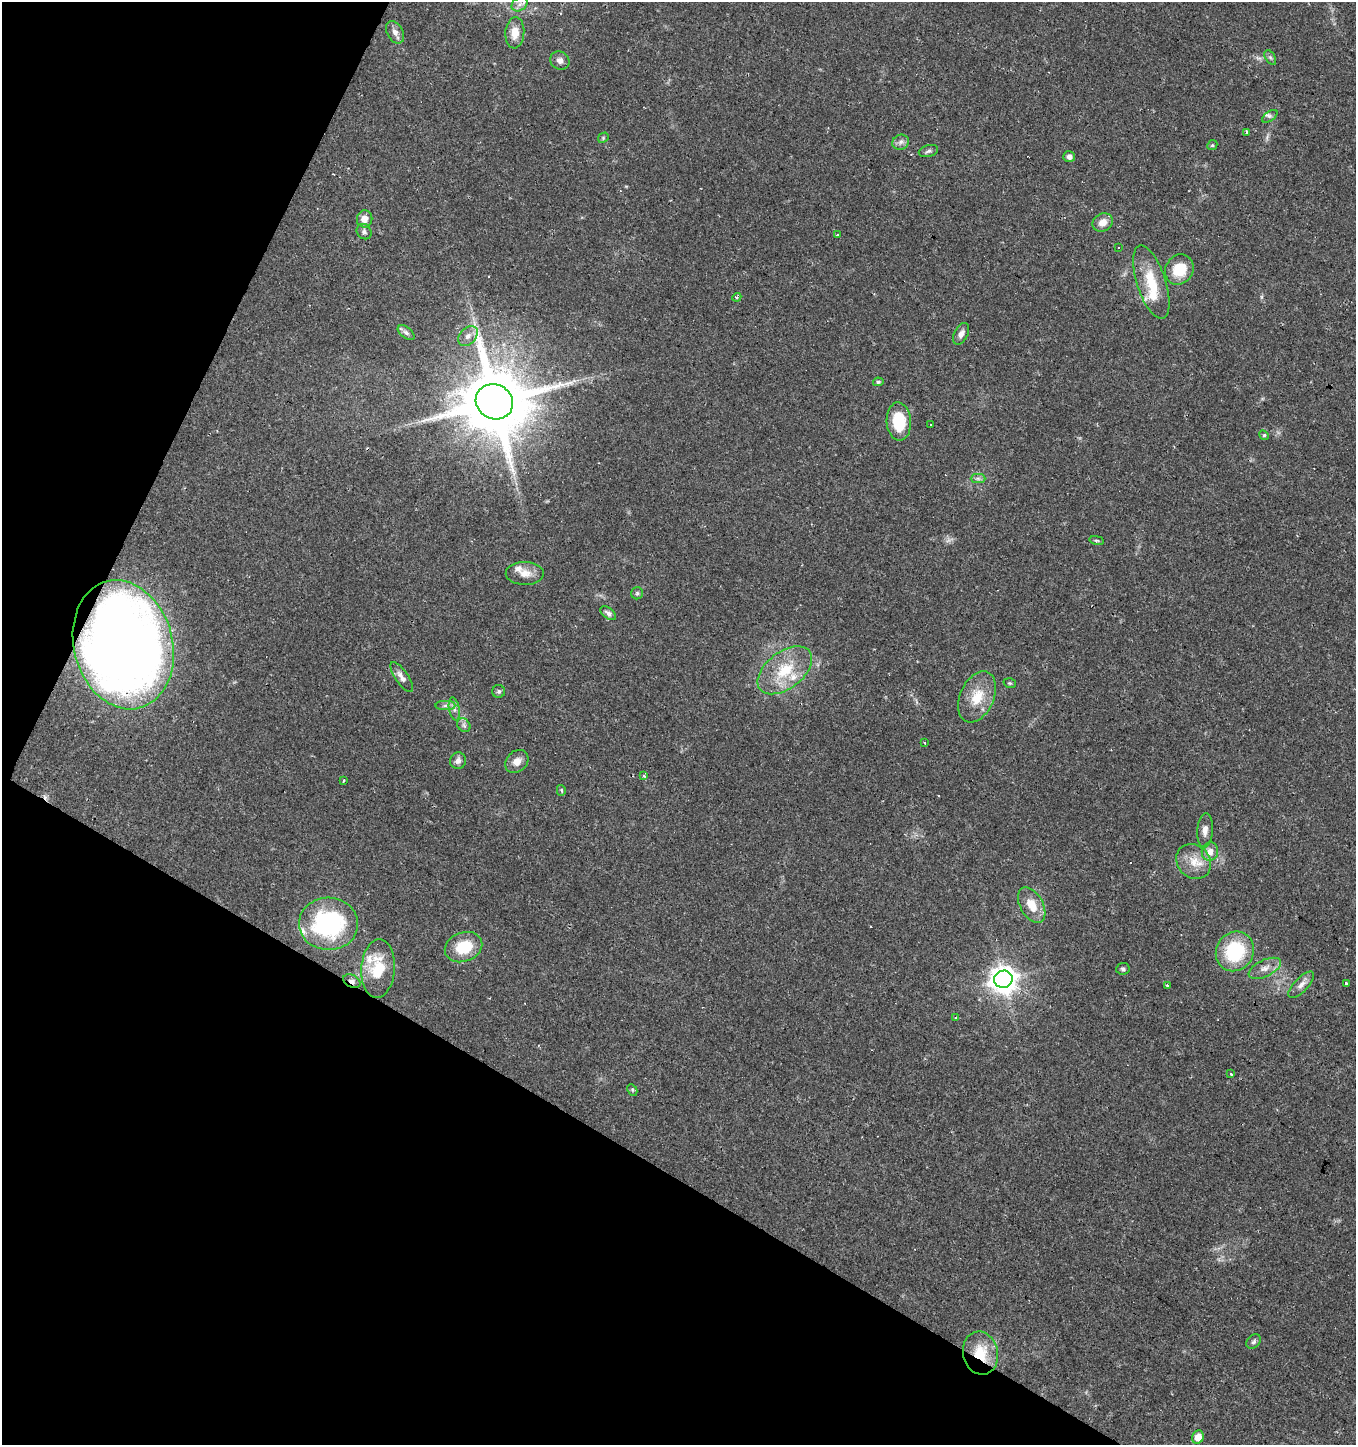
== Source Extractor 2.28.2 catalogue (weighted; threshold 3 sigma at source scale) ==
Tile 9 of 4 x 4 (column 1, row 3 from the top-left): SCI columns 261-1614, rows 1444-2886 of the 5870 x 5777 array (HDU 1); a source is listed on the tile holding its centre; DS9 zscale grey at full resolution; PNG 1358 x 1447 px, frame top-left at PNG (2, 2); each listed source drawn as its Kron ellipse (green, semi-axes under 4 px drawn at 4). Shown black and unused: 27% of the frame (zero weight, under 2 of 3 exposures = <1% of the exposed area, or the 3 px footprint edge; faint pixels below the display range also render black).
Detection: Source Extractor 2.28.2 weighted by HDU 2 'WHT'; one run over the whole footprint, this tile lists its part. Background 0.0673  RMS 0.0052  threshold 0.0236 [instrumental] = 3 sigma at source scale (4.5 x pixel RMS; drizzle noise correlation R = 1.50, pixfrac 1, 0.0396/0.0396 arcsec/px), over >= 5 px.
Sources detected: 79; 1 too faint to see at this stretch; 4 cosmic-ray / hot-pixel residue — neither listed nor drawn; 5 inside a brighter listed object's ellipse — not listed separately; the other 69 listed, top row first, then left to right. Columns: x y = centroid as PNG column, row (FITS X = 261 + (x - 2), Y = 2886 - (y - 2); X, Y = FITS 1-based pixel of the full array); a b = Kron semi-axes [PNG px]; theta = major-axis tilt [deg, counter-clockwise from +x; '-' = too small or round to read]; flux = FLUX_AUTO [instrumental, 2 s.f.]
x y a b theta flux
520 4 8 6 35 2.2
395 32 12 8 -62 3.1
515 33 16 9 85 6.6
1270 57 8 5 -58 1.1
560 60 10 8 -34 2.7
1270 116 9 4 36 1.3
1247 132 3 2 - 1.2
603 138 6 4 48 0.73
900 142 8 7 - 2.2
1212 145 5 4 - 0.7
928 151 10 5 15 1.4
1069 157 6 5 - 2.3
365 219 9 7 83 4.6
1103 222 10 8 33 4.6
364 232 8 7 - 1.6
837 235 3 3 - 1.5
1119 247 3 3 - 0.77
1179 269 16 14 57 14
1151 282 38 14 -72 17
737 297 4 3 - 0.75
406 333 10 5 -37 1.6
961 334 11 7 63 2.8
468 336 11 8 45 3
878 382 5 4 - 0.78
494 402 19 17 -28 5700
899 421 19 12 -86 20
931 425 2 2 - 0.36
1264 435 5 4 - 0.71
978 478 7 4 -1 1.3
1097 540 7 3 -9 0.7
525 573 19 11 0 5.9
637 593 6 6 - 1
608 613 9 5 -37 1.9
123 645 65 49 -75 590
785 670 31 18 37 22
402 677 17 6 -56 3.1
1010 683 6 4 -19 0.69
499 691 6 6 - 1.1
977 697 27 17 66 14
445 706 10 4 0 1.7
454 709 11 5 -79 2
464 725 7 6 - 1.5
925 743 4 2 - 0.43
458 761 8 7 - 2.6
517 761 13 10 45 4.1
644 776 3 3 - 1.4
343 780 3 3 - 1.8
561 790 5 4 - 0.96
1205 830 17 8 86 3.7
1210 852 9 8 - 4.5
1194 861 19 16 -48 9.5
1032 905 19 11 -61 9.5
328 924 29 26 -3 74
464 947 19 14 22 18
1235 951 20 18 57 35
1265 968 17 8 26 4.5
378 969 29 17 86 21
1123 969 6 6 - 1.2
1003 979 9 8 - 620
352 981 9 6 -28 2.2
1347 984 3 3 - 8.8
1167 985 3 3 - 4.1
1301 985 17 7 46 3.4
956 1017 4 3 - 1.4
1231 1074 3 3 - 1.6
632 1090 6 4 -62 0.71
1254 1342 8 6 46 1.4
980 1353 22 17 -77 16
1198 1437 7 6 - 6.2
Overlapping masked pixels (flux is a lower limit): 4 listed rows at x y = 494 402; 123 645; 352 981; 980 1353